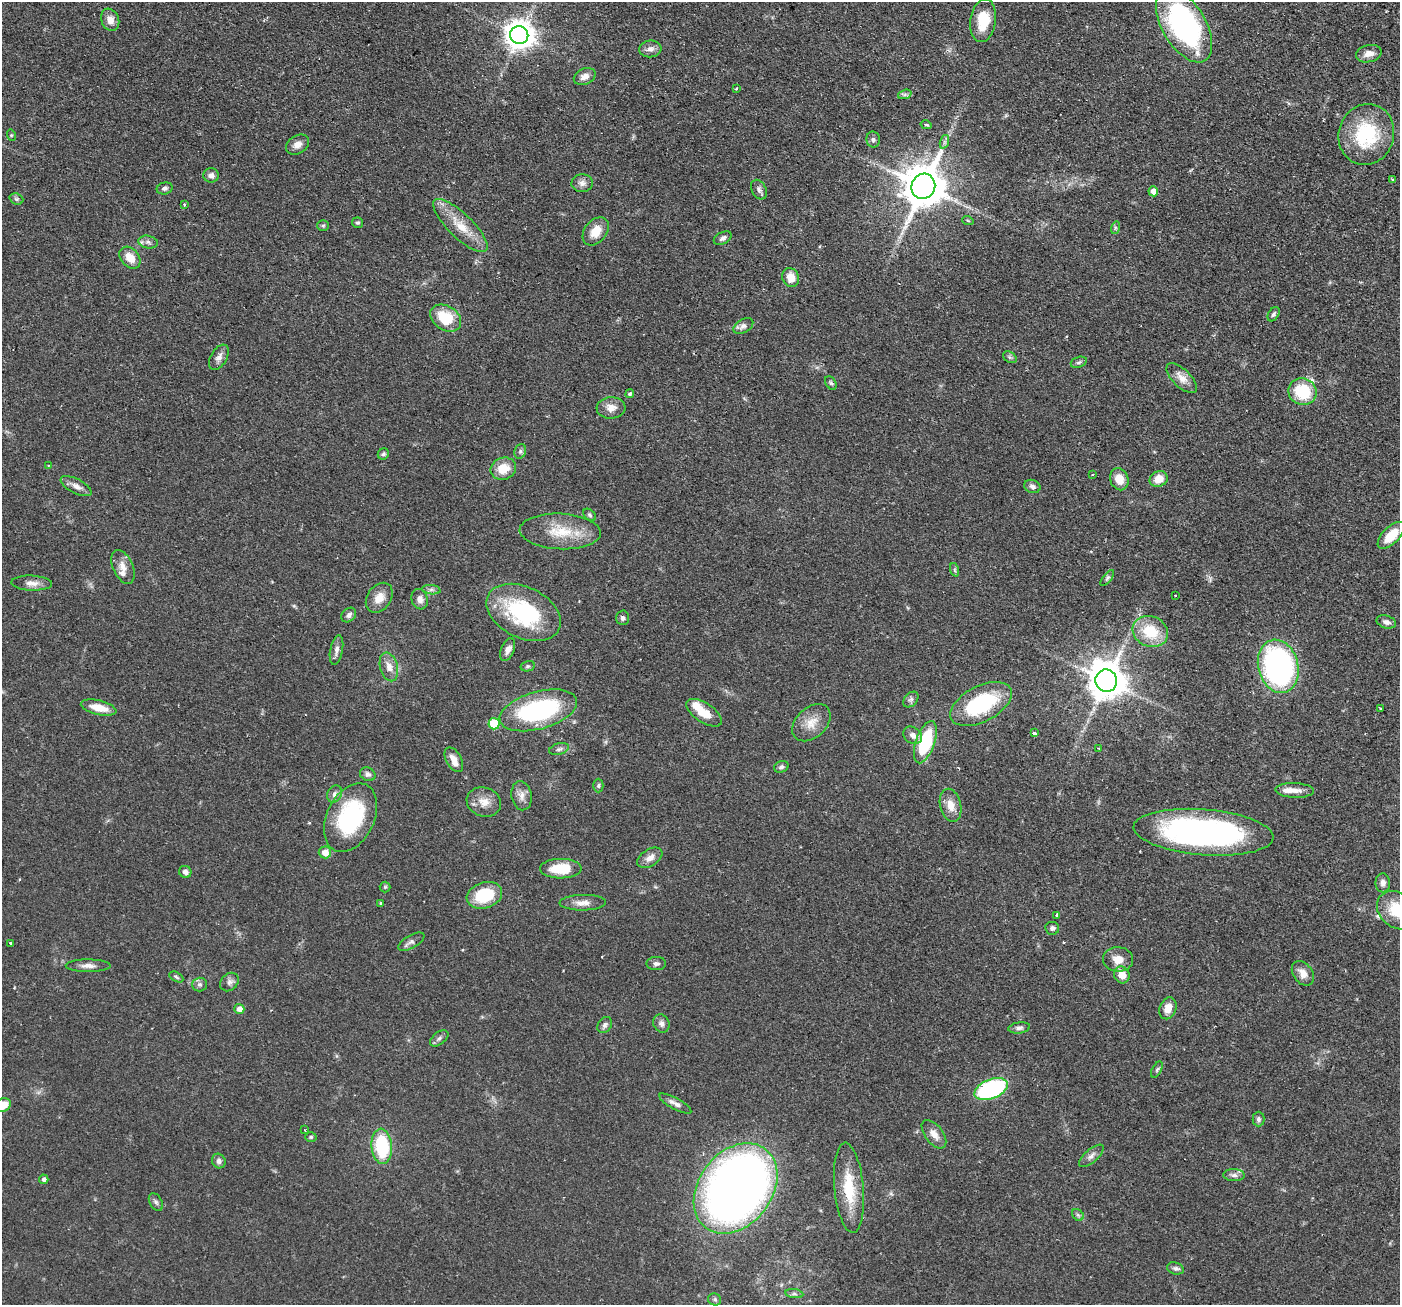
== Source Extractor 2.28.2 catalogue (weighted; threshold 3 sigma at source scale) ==
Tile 10 of 4 x 4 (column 2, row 3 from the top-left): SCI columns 1441-2838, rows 1476-2778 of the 5676 x 5691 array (HDU 1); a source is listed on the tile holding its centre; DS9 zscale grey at full resolution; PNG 1402 x 1307 px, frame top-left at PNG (2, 2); each listed source drawn as its Kron ellipse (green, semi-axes under 4 px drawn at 4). Shown black and unused: <1% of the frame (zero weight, under 2 of 3 exposures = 4% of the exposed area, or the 3 px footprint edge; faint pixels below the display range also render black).
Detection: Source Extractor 2.28.2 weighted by HDU 2 'WHT'; one run over the whole footprint, this tile lists its part. Background 0.0608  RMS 0.0049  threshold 0.0219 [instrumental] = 3 sigma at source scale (4.5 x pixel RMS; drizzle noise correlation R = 1.50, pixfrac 1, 0.05/0.05 arcsec/px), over >= 5 px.
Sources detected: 155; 2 cosmic-ray / hot-pixel residue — neither listed nor drawn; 5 inside a brighter listed object's ellipse — not listed separately; the other 148 listed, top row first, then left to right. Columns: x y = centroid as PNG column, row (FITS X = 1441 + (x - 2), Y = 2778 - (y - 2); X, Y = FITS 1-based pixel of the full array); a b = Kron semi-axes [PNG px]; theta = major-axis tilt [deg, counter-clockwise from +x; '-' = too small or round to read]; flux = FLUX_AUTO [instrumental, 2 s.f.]
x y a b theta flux
110 20 11 8 -69 4.3
983 20 22 13 82 13
1184 25 41 21 -60 110
519 35 9 9 - 670
650 49 11 8 7 2.6
1369 54 13 8 13 3.7
585 76 11 8 25 3.1
736 89 4 2 - 0.43
905 94 7 4 19 0.98
926 125 5 3 - 0.8
1366 134 31 27 73 34
11 135 6 3 -72 0.57
873 139 8 7 - 1.3
944 142 7 4 72 1.2
297 145 12 9 33 3.4
211 175 8 7 - 2.3
1392 179 3 2 - 0.45
582 183 11 9 4 2.5
923 186 13 11 64 1800
165 188 8 6 16 1.3
759 190 10 7 -63 1.7
1153 191 5 5 - 3.5
16 199 7 5 -21 0.97
184 204 3 3 - 0.95
968 221 6 3 -19 0.5
358 223 5 5 - 0.81
323 226 6 5 - 0.75
460 226 36 12 -44 12
1115 228 6 4 73 0.77
596 231 16 11 51 7.5
723 238 9 6 28 1.6
148 242 10 6 -11 1.7
130 258 12 9 -50 6.5
791 278 10 8 -66 5.5
1274 314 8 5 57 1.1
446 318 17 12 -33 17
743 326 11 6 31 2
219 357 14 8 58 2.7
1010 357 7 5 -32 0.97
1079 362 8 5 19 1.1
1182 378 19 9 -45 4.5
831 383 7 5 -59 0.91
1302 391 14 13 - 21
630 394 4 4 - 1.1
611 408 14 10 5 4.5
520 451 7 5 70 1.1
383 454 6 5 - 1
48 465 4 2 - 0.37
503 469 13 11 21 8.7
1092 474 3 2 - 0.6
1119 479 11 9 -68 6.3
1159 479 9 7 24 6.7
76 486 17 7 -27 3.1
1032 486 8 6 -21 1.6
589 515 7 5 -42 0.96
560 531 40 18 -3 16
1391 535 17 8 45 12
123 567 18 10 -66 4.5
955 570 7 4 -71 0.75
1107 578 9 4 51 0.99
32 583 20 7 -2 3.6
431 590 9 4 -8 1.4
1175 595 3 3 - 0.61
379 598 16 12 54 5.5
420 599 10 8 -72 2.9
524 612 39 25 -26 45
349 615 8 6 43 1.7
623 618 7 6 - 1.2
1386 622 10 6 -16 1.9
1150 632 18 15 -24 17
336 650 15 6 80 2.5
508 650 12 6 68 2.3
528 666 7 5 14 0.88
1278 666 27 20 -75 120
389 667 15 8 -75 4.3
1106 681 11 10 - 1200
911 699 9 6 48 1.4
981 704 33 18 27 39
99 708 18 7 -14 7.3
1380 709 3 3 - 0.9
538 710 40 18 16 62
704 713 20 9 -34 8.1
811 723 22 15 42 7.5
494 724 5 5 - 18
1034 733 4 3 - 1.8
913 735 10 8 -38 2.9
925 742 22 9 71 30
1098 748 3 2 - 0.57
559 749 10 5 15 1.4
454 760 13 7 -61 4.1
781 767 7 5 19 1.1
368 774 8 6 -32 1.8
598 786 7 5 88 0.87
1294 790 19 7 -3 4.1
335 794 9 7 58 1.9
522 796 15 10 -81 3.5
484 802 17 14 -20 5.7
951 805 17 10 -76 5.4
350 818 36 23 64 51
1203 832 70 23 -5 140
325 852 6 6 - 4.1
650 858 14 8 33 3.6
561 869 21 10 0 14
185 872 6 6 - 2
1383 883 9 7 -89 2.3
385 887 5 5 - 0.66
484 895 18 12 17 21
583 903 23 8 1 4
380 904 3 2 - 0.54
1397 910 22 17 -38 17
1057 915 3 3 - 1.4
1052 928 7 6 - 1.4
411 942 15 6 29 2
10 943 3 3 - 1.3
1118 959 15 12 -2 5.7
656 964 10 6 1 1.6
88 966 22 6 0 3
1303 973 13 9 -54 4.2
1122 975 9 7 -60 5.8
176 977 7 4 -28 0.88
229 982 10 8 45 2
199 984 7 7 - 1.5
1168 1008 11 8 69 5
239 1009 5 5 - 3.1
661 1023 9 8 - 2
605 1025 8 6 56 1.7
1019 1028 11 5 8 1.5
439 1038 10 6 37 1.4
1157 1069 9 4 63 0.9
991 1089 17 9 22 63
675 1103 18 5 -29 2.6
2 1105 9 6 22 8.6
1258 1119 7 6 - 1.1
305 1130 3 3 - 0.41
934 1134 16 9 -53 4.2
311 1137 6 5 - 0.69
382 1146 18 10 -85 29
1091 1156 15 6 41 2.4
219 1161 7 6 - 1.6
1234 1175 11 6 -1 1.8
44 1179 5 4 - 1.5
736 1188 49 36 53 380
849 1188 45 14 -85 19
156 1202 10 6 -60 1.3
1078 1215 7 5 -45 0.97
1175 1268 8 6 -17 1.3
794 1294 9 4 -8 1.3
715 1299 6 6 - 1
Overlapping masked pixels (flux is a lower limit): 1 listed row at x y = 1106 681
Isophote crosses this tile's border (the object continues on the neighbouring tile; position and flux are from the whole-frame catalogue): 2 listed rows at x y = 1397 910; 2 1105